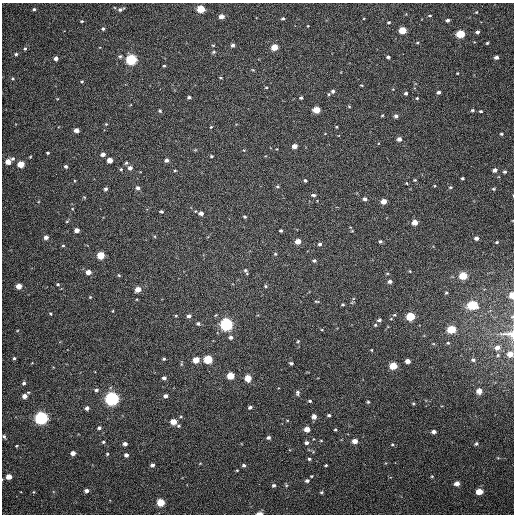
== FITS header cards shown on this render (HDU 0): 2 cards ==
NAXIS1  =                  512
NAXIS2  =                  512

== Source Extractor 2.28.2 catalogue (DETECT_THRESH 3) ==
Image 512 x 512 px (HDU 0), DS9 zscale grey, 1 PNG px = 1 image px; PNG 516 x 516 px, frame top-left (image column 1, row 512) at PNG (2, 3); no overlay
Background 361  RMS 8.5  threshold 25.5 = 3 sigma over >= 5 px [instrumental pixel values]
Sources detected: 198; all 198 listed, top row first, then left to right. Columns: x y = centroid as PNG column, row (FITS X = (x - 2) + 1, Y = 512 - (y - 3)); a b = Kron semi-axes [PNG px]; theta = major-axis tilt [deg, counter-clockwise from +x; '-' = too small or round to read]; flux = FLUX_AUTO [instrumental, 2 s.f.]
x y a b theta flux
34 9 3 3 - 750
120 9 6 3 18 1400
201 9 5 4 - 19000
476 12 4 4 - 510
430 16 4 2 - 560
221 17 4 4 - 3500
283 18 4 3 - 750
447 20 4 4 - 1400
82 21 4 3 - 490
388 22 3 3 - 650
308 26 3 2 - 370
103 29 5 4 - 900
403 30 5 4 - 14000
477 32 4 4 - 1300
460 34 5 4 - 24000
417 43 4 3 - 480
487 43 4 4 - 650
233 45 4 4 - 1500
274 47 5 4 - 11000
25 49 5 4 - 770
214 52 5 3 - 770
16 54 4 3 - 900
120 56 5 4 - 910
388 57 4 3 - 1100
496 57 4 4 - 2100
56 58 4 4 - 2200
131 59 5 5 - 70000
164 66 3 3 - 550
253 70 4 3 - 510
457 73 2 2 - 470
221 78 4 2 - 500
13 79 4 3 - 530
82 81 4 3 - 600
361 85 4 3 - 470
266 87 5 3 - 510
333 91 6 5 - 1400
439 92 4 3 - 1300
406 93 3 3 - 1000
189 97 4 3 - 1000
301 98 3 3 - 1000
417 98 4 3 - 520
349 106 4 3 - 580
316 110 5 4 - 11000
472 110 5 4 - 790
160 111 5 4 - 700
480 111 4 3 - 710
382 115 4 3 - 420
396 116 4 4 - 1500
106 124 4 4 - 500
211 127 4 3 - 480
76 130 4 4 - 3300
501 134 4 3 - 750
399 139 4 4 - 2400
295 146 4 4 - 4500
48 153 3 2 - 660
103 154 4 4 - 2500
211 156 3 3 - 690
13 158 5 5 - 910
110 160 4 4 - 5400
167 160 5 4 - 1600
8 162 4 4 - 6000
126 163 4 4 - 840
21 164 5 4 - 11000
66 166 4 3 - 1000
130 168 5 4 - 2300
121 169 4 4 - 640
175 170 3 3 - 570
495 170 5 4 - 2000
504 172 4 4 - 1000
462 178 3 3 - 840
305 180 4 3 - 830
415 180 4 3 - 590
406 183 3 3 - 470
277 186 5 4 - 670
450 187 5 4 - 730
137 188 5 4 - 1800
105 189 4 4 - 1200
493 189 5 4 - 810
313 195 5 3 - 1000
84 197 4 3 - 470
365 199 4 4 - 1500
384 201 4 4 - 5000
161 211 4 3 - 780
201 213 5 4 - 2600
245 217 3 3 - 800
67 221 4 3 - 460
415 222 4 4 - 6800
77 230 4 4 - 3600
281 231 3 3 - 790
46 237 4 4 - 2200
476 238 4 4 - 2100
298 241 4 4 - 5800
380 241 4 4 - 1000
497 242 4 3 - 650
320 244 4 4 - 1200
63 245 4 3 - 530
275 254 5 4 - 640
101 255 5 4 - 17000
314 261 4 4 - 1000
245 270 7 5 -1 1200
410 271 4 3 - 420
88 272 4 4 - 4700
119 275 4 4 - 620
463 276 5 4 - 20000
390 281 5 4 - 1800
58 284 4 3 - 640
19 286 4 4 - 5800
265 286 4 4 - 730
138 289 5 4 - 6400
446 293 4 3 - 680
512 295 4 3 - 9500
90 297 3 3 - 460
137 299 4 3 - 400
317 301 6 3 -1 570
343 304 3 2 - 620
472 305 6 5 - 32000
50 314 4 3 - 490
394 315 5 4 - 700
176 316 5 3 - 530
189 316 5 4 - 1700
410 316 5 5 - 25000
379 320 5 4 - 1300
198 323 5 4 - 1200
226 325 5 5 - 130000
375 325 4 4 - 680
451 329 5 4 - 22000
510 334 20 9 -5 4600
231 337 5 5 - 1400
298 341 5 4 - 640
448 343 3 3 - 550
497 347 5 5 - 2700
371 350 3 3 - 450
510 354 5 4 - 5100
498 355 4 4 - 560
14 358 4 4 - 890
164 359 4 4 - 820
208 359 5 5 - 29000
196 360 5 4 - 8400
473 360 5 4 - 1100
408 361 4 4 - 3600
291 363 5 4 - 1000
393 366 5 4 - 16000
231 376 5 4 - 15000
164 378 4 4 - 1600
248 378 5 5 - 9900
24 383 5 4 - 1200
96 390 5 4 - 1100
479 391 5 4 - 5000
297 393 7 5 82 1300
24 396 5 4 - 3200
165 396 4 4 - 1800
112 399 6 5 - 180000
310 401 4 3 - 720
368 402 4 4 - 720
413 403 4 3 - 590
250 407 4 3 - 1200
87 408 5 4 - 1700
329 415 4 4 - 900
181 417 5 3 - 570
314 417 5 5 - 2500
41 418 6 5 - 160000
173 422 5 4 - 8500
179 426 5 4 - 820
99 428 5 4 - 1300
307 429 4 4 - 5700
335 429 3 3 - 650
434 432 4 4 - 2100
4 436 4 4 - 890
268 438 4 4 - 1400
321 441 4 3 - 450
355 441 4 4 - 4400
103 442 5 4 - 760
306 443 5 4 - 1600
125 444 4 4 - 1900
392 444 4 4 - 590
476 444 6 5 - 1100
16 446 3 3 - 480
73 453 4 4 - 3000
107 454 4 4 - 600
126 455 4 4 - 2000
498 458 5 3 - 560
309 459 4 3 - 830
152 465 4 4 - 1500
244 465 5 4 - 1100
326 465 3 2 - 540
237 470 3 3 - 530
311 476 3 3 - 510
432 476 4 4 - 560
9 477 4 4 - 5900
307 481 5 4 - 1400
457 483 4 4 - 3900
274 485 5 4 - 1300
86 491 5 4 - 2100
33 492 4 3 - 470
321 492 5 4 - 740
479 492 5 4 - 10000
161 502 5 4 - 17000
260 513 5 2 - 5000
At the frame edge (FLAGS 8, measured only in part): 5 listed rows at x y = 512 295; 510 334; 510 354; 4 436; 260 513